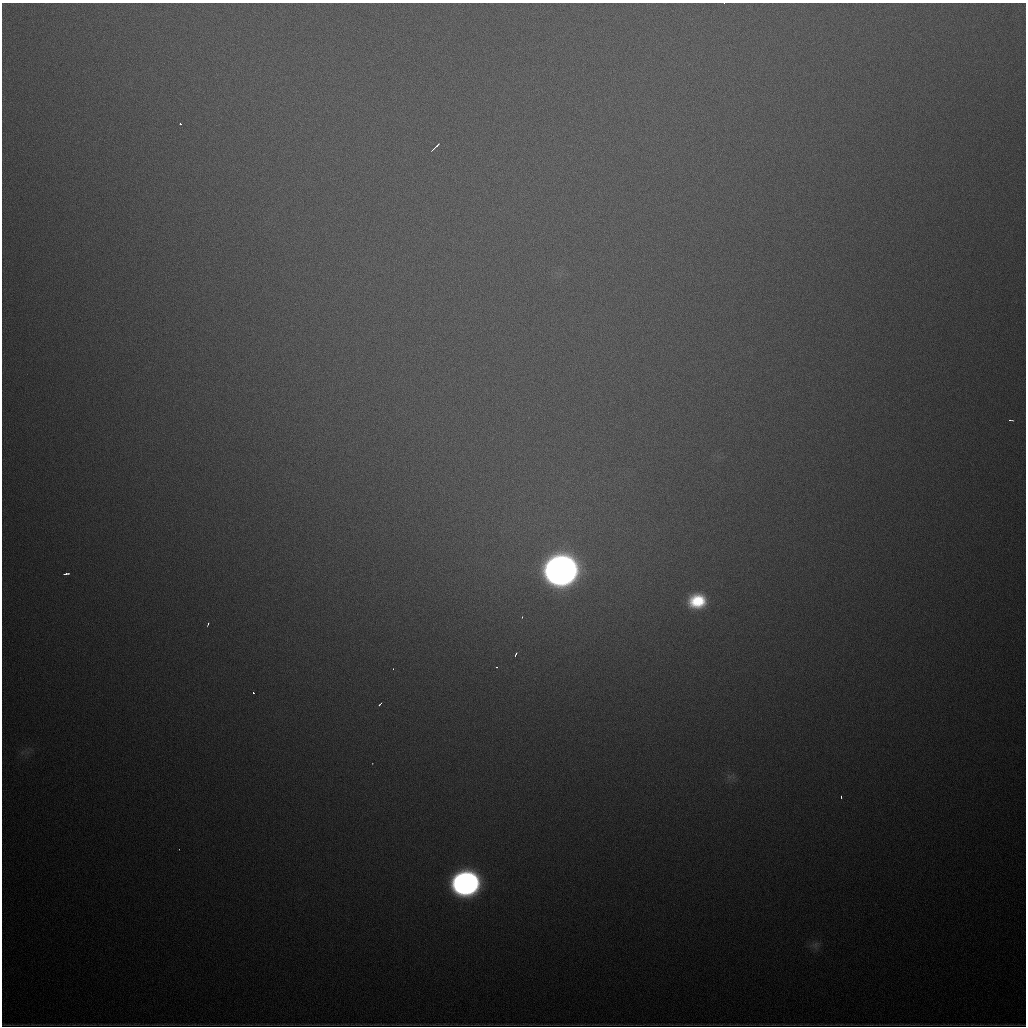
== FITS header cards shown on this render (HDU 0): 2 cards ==
NAXIS1  =                 1024
NAXIS2  =                 1024

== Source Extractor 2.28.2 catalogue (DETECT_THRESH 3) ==
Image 1024 x 1024 px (HDU 0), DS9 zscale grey, 1 PNG px = 1 image px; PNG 1028 x 1028 px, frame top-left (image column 1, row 1024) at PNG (2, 3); no overlay
Background 862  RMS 24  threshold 73.5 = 3 sigma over >= 5 px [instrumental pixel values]
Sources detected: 16; all 16 listed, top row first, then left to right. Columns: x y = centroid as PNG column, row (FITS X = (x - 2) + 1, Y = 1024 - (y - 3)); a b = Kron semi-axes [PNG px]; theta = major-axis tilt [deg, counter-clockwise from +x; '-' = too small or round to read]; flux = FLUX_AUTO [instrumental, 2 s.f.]
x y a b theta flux
180 124 3 3 - 5.5e+03
436 146 10 2 44 7.0e+03
1011 420 5 3 - 2.6e+03
561 570 19 16 9 3.4e+06
66 574 6 3 8 6.3e+03
697 601 16 14 8 8.4e+04
522 617 3 2 - 1.5e+03
208 624 5 2 - 2.5e+03
516 654 5 2 - 3.4e+03
497 667 3 2 - 2.2e+03
393 669 3 2 - 2.0e+03
253 693 3 2 - 1.9e+03
380 704 4 2 - 4.7e+03
841 797 4 2 - 2.6e+03
466 883 18 15 9 1.1e+06
815 945 12 10 82 1.0e+04